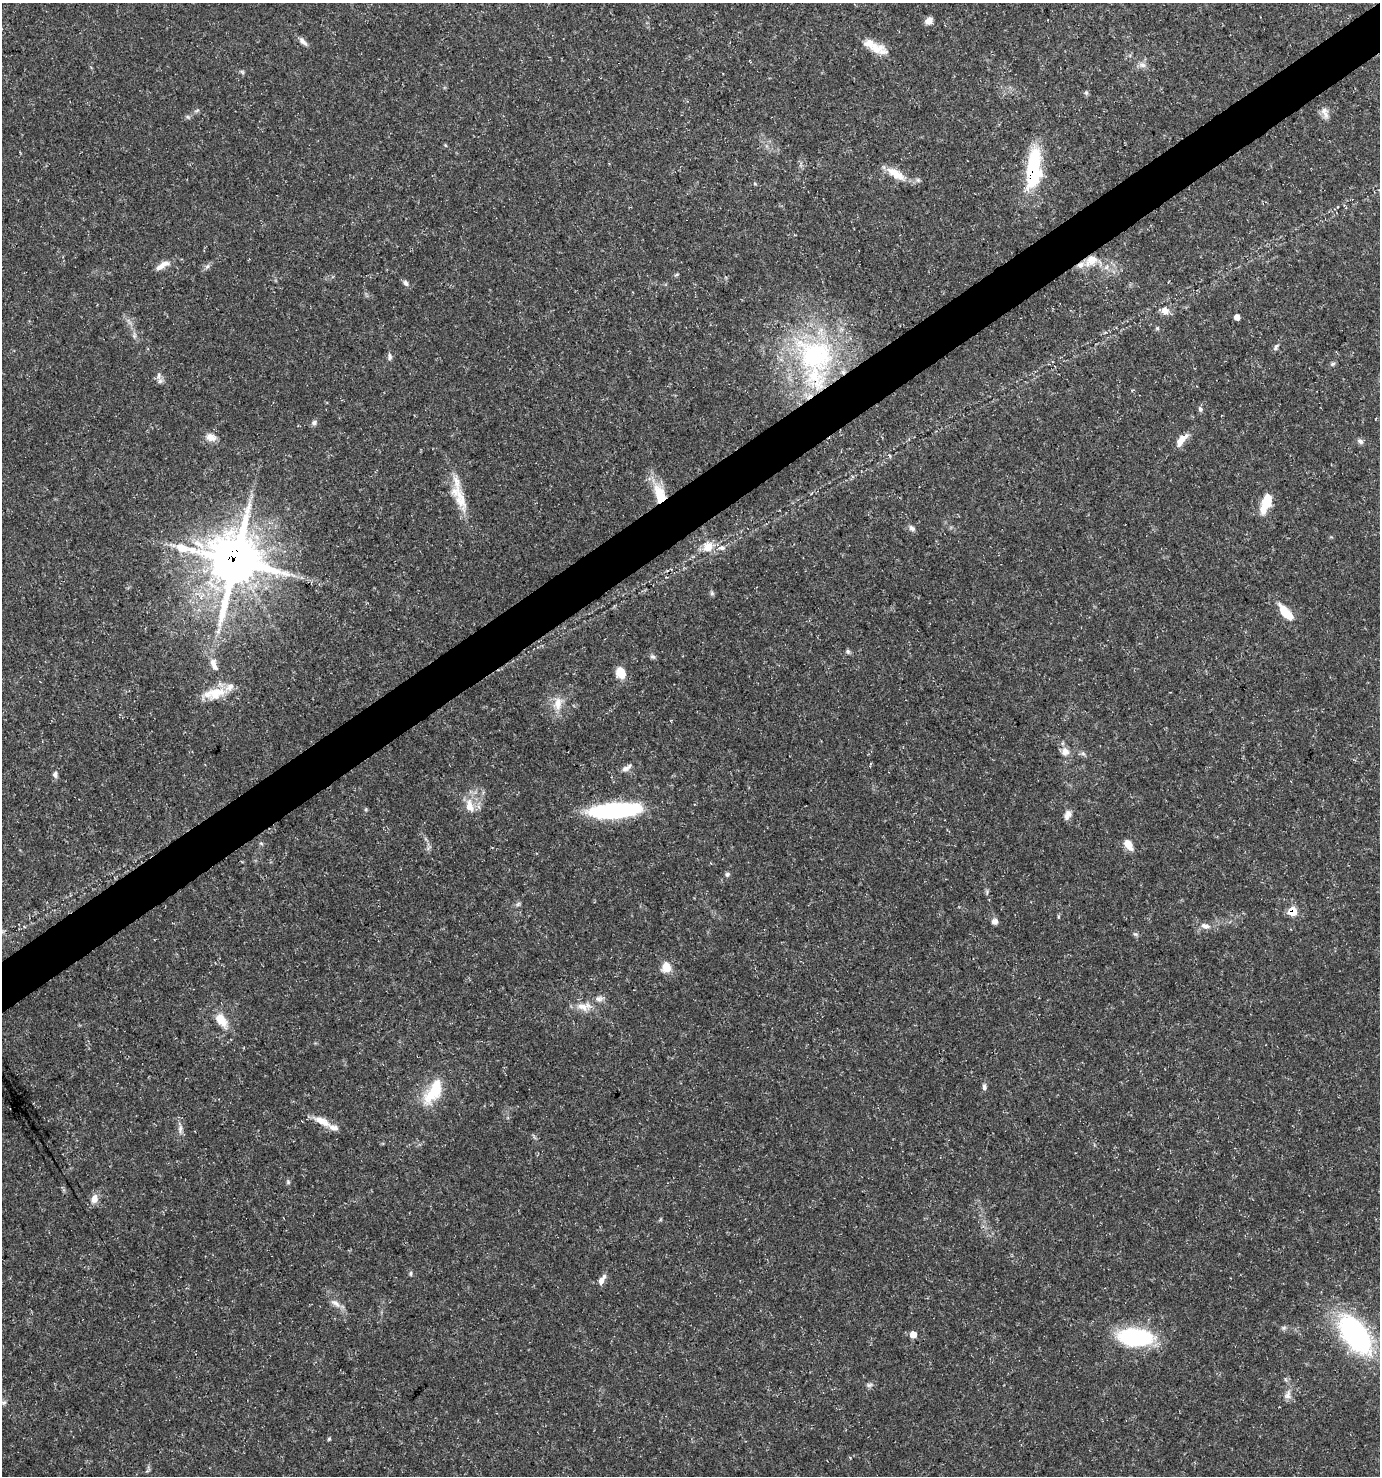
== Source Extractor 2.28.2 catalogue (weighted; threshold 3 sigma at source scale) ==
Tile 10 of 4 x 4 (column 2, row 3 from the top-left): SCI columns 1498-2875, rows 1479-2952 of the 5813 x 5899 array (HDU 1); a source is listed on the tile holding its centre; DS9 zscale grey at full resolution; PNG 1382 x 1478 px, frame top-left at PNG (2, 3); no overlay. Shown black and unused: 3% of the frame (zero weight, under 3 of 5 exposures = <1% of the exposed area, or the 3 px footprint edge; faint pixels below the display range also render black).
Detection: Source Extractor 2.28.2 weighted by HDU 2 'WHT'; one run over the whole footprint, this tile lists its part. Background 0.0272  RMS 0.0025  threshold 0.0114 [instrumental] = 3 sigma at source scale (4.5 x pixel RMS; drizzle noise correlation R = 1.50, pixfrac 1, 0.0396/0.0396 arcsec/px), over >= 5 px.
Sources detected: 91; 10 inside a brighter listed object's ellipse — not listed separately; the other 81 listed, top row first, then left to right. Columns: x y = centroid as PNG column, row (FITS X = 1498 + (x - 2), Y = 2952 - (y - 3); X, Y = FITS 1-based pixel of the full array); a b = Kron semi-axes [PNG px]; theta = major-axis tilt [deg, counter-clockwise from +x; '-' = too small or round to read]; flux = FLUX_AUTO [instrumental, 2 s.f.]
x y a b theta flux
929 21 8 7 - 1.7
303 41 14 6 -47 1.2
877 49 27 12 -16 4.2
1142 65 11 8 -19 1.2
242 72 7 4 -45 0.42
1086 93 6 5 - 0.44
1324 111 11 10 - 1.6
188 117 6 4 -44 0.43
1033 170 40 14 84 24
894 174 23 12 -35 4.3
918 180 6 5 - 0.52
1091 260 20 13 36 4
163 265 20 7 29 2.2
207 266 7 5 31 0.67
1106 267 7 6 - 0.85
676 275 6 4 19 0.34
406 283 8 6 -57 0.76
1165 311 12 10 -49 1.9
1237 317 5 5 - 1.3
1157 328 5 4 - 0.39
134 336 6 6 - 0.6
1276 347 10 5 59 0.66
816 355 57 46 -24 47
390 357 9 6 90 0.77
1333 364 7 5 22 0.47
160 381 8 6 86 0.79
1200 409 7 5 -65 0.65
314 422 8 6 18 0.73
211 437 14 10 -18 2.1
1181 440 20 8 52 2.7
1360 441 8 6 -42 0.83
660 494 25 13 -72 7.4
460 501 30 14 -68 6
1267 501 18 11 78 5.1
912 528 9 7 -39 0.86
708 547 14 12 34 3.4
721 548 12 6 0 1.3
235 561 17 16 - 1300
293 575 7 4 -19 0.64
712 593 6 5 - 0.48
1286 612 20 9 -50 5.6
218 631 13 5 74 1.4
848 652 6 5 - 0.54
652 657 8 6 -35 0.61
213 662 11 9 89 1.5
621 673 11 9 -66 4.2
214 693 35 14 11 6.2
558 703 20 11 80 3.3
1065 752 11 10 - 1.9
1083 754 7 4 -2 0.54
626 768 15 6 30 1.3
55 774 8 6 -76 0.87
469 806 19 11 -78 3.7
614 810 51 13 4 37
1068 815 13 8 65 1.5
1128 844 13 7 -58 2.9
727 874 6 6 - 0.56
518 904 7 4 45 0.49
1293 911 6 6 - 7.3
995 921 6 6 - 1.3
1205 926 15 7 -12 1.7
1135 934 8 4 -1 0.45
666 967 11 10 - 3.4
583 1006 23 11 3 3.6
221 1020 22 11 -56 4.3
984 1087 8 5 -90 0.74
433 1092 38 17 57 9.5
322 1121 25 9 -26 3.6
180 1129 13 6 89 1.3
288 1182 5 5 - 0.42
94 1199 11 8 81 2.2
411 1273 7 3 89 0.38
602 1280 15 6 59 1.6
335 1303 15 8 -30 1.6
1355 1334 45 22 -53 46
913 1335 6 6 - 3
1135 1337 34 16 -3 29
869 1385 9 6 10 0.69
1287 1395 14 9 69 1.7
4 1403 8 6 2 0.71
329 1439 5 4 - 0.33
Overlapping masked pixels (flux is a lower limit): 5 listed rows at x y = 1033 170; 1091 260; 660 494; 235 561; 1293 911